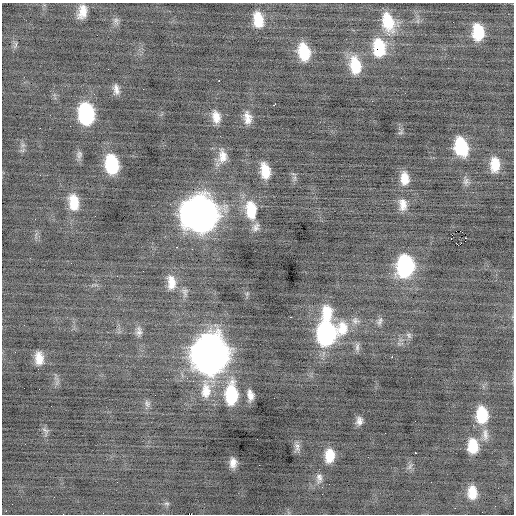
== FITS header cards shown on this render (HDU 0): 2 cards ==
NAXIS1  =                  512 / Axis length
NAXIS2  =                  512 / Axis length

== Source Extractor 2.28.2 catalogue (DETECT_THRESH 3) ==
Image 512 x 512 px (HDU 0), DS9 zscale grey, 1 PNG px = 1 image px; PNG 516 x 516 px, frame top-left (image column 1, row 512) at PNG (2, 3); no overlay
Background -0.207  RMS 0.86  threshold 2.59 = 3 sigma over >= 5 px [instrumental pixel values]
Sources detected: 75; all 75 listed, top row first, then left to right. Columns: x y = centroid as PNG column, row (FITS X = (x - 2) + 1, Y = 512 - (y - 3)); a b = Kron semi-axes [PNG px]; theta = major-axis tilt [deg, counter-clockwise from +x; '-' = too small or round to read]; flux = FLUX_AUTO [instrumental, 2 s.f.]
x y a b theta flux
82 12 15 9 78 750
258 20 16 9 -82 1300
116 21 9 9 - 220
388 22 24 14 -73 1900
478 32 14 10 -85 1900
15 45 11 5 73 150
379 48 21 13 -83 2400
304 52 15 10 -77 2000
355 65 19 11 -80 1700
219 81 3 2 - 120
116 89 12 6 -80 320
143 89 2 2 - 31
274 105 4 2 - 59
86 114 16 11 -82 6400
216 117 13 9 -77 600
247 118 15 9 -81 540
70 126 2 2 - 60
401 132 8 4 31 110
23 145 7 6 - 170
461 147 16 11 -75 3100
79 155 11 8 84 230
222 156 19 12 -89 700
112 164 16 11 -82 3600
495 164 15 9 89 1200
265 171 15 8 -79 1200
295 178 7 4 90 130
404 178 13 9 -87 790
466 181 10 8 74 230
74 202 18 11 -82 1300
403 204 16 11 -87 600
251 210 21 12 -83 1900
200 214 20 19 - 68000
256 227 12 8 62 280
460 231 2 2 - 24
451 238 2 2 - 120
461 243 2 2 - 21
457 244 3 2 - 43
177 247 3 2 - 100
405 266 17 13 84 7300
143 271 2 2 - 110
171 282 20 11 -85 820
185 292 12 7 -78 240
327 313 19 13 89 1500
291 317 3 2 - 55
355 321 12 9 -10 360
380 321 12 7 70 220
342 328 22 18 75 1600
139 331 13 8 88 300
326 333 18 13 90 11000
409 335 9 6 -47 160
357 347 14 6 -88 220
210 354 20 16 -89 95000
392 357 2 2 - 230
39 358 13 9 -86 740
206 390 25 13 88 1100
155 395 2 2 - 220
231 395 21 12 89 3400
250 395 9 6 -78 410
147 403 11 7 -73 220
482 415 16 11 -87 2200
359 421 9 7 87 290
45 431 14 7 -64 220
485 435 18 8 90 440
473 446 16 11 -87 1400
297 447 14 8 90 270
415 453 3 2 - 88
330 456 13 9 85 1100
233 463 9 6 88 440
410 466 10 5 63 180
319 478 14 9 87 360
472 492 14 10 -88 940
167 503 8 6 -16 140
12 504 2 2 - 39
6 511 2 2 - 310
63 514 2 2 - 180
At the frame edge (FLAGS 8, measured only in part): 1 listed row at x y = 63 514